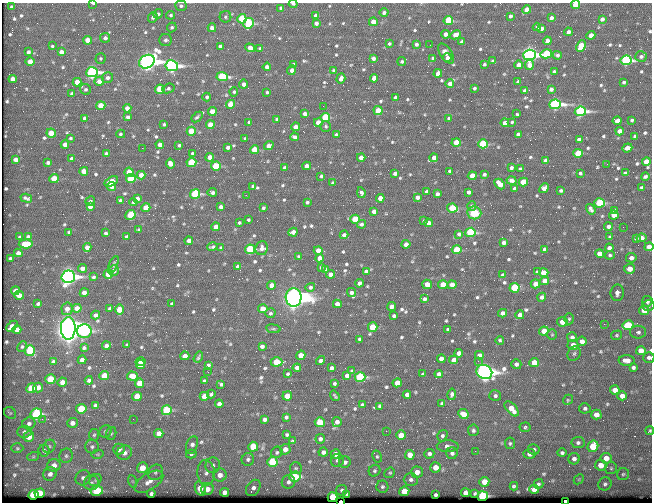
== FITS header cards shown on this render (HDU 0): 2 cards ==
NAXIS1  =                  650 / Width of table row in bytes
NAXIS2  =                  500 / Number of rows in table

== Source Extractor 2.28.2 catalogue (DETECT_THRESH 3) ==
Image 650 x 500 px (HDU 0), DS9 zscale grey, 1 PNG px = 1 image px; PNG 654 x 504 px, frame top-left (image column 1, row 500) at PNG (2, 3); each listed source drawn as its Kron ellipse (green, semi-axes under 4 px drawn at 4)
Background 353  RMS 1.1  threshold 3.42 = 3 sigma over >= 5 px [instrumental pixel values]
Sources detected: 683; of the 683, the 500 brightest by FLUX_AUTO listed and drawn (183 fainter detections omitted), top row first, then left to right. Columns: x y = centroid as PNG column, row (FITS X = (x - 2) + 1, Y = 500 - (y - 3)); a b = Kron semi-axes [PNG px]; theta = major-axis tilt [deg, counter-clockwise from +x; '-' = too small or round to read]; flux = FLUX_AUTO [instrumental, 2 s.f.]
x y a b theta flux
93 3 4 2 - 170
293 4 4 3 - 150
575 5 4 4 - 1900
181 6 5 5 - 190
11 7 3 3 - 130
281 8 4 4 - 270
527 10 4 4 - 820
384 12 4 4 - 240
158 14 5 4 - 180
171 15 4 4 - 130
316 16 4 4 - 430
510 16 4 3 - 210
153 17 5 5 - 190
225 17 6 6 - 160
551 18 4 4 - 310
242 19 4 4 - 4800
602 19 4 4 - 310
448 21 5 4 - 3900
373 22 4 4 - 980
249 23 5 5 - 5200
316 23 4 4 - 290
172 27 5 4 - 130
537 27 4 4 - 170
212 28 4 4 - 440
541 28 4 4 - 270
568 32 4 4 - 280
445 34 4 4 - 400
456 35 6 4 26 830
591 35 4 4 - 720
105 38 5 5 - 270
88 40 4 4 - 1100
166 40 6 6 - 200
547 41 4 4 - 280
462 42 4 3 - 230
389 44 3 3 - 130
416 44 4 3 - 230
430 45 2 2 - 110
52 46 3 3 - 110
220 46 4 3 - 160
581 46 6 4 64 2700
250 48 5 4 - 670
260 49 4 4 - 200
28 52 4 3 - 170
61 52 4 4 - 410
446 54 11 6 -56 410
546 54 6 4 14 4200
529 55 6 5 - 45000
557 55 4 4 - 160
641 56 6 5 - 170
100 58 5 5 - 110
373 58 4 4 - 280
433 58 3 3 - 110
447 58 4 4 - 280
626 60 5 4 - 12000
402 61 4 4 - 120
493 61 4 3 - 150
30 62 4 4 - 810
147 62 8 6 28 55000
293 64 3 3 - 190
484 64 3 3 - 120
518 65 4 4 - 520
529 65 5 4 - 560
172 66 6 5 - 21000
267 67 4 4 - 430
291 70 5 4 - 380
334 70 3 3 - 120
92 72 6 5 - 19000
554 72 4 3 - 220
438 73 4 4 - 630
222 76 5 4 - 5900
107 78 6 5 - 240
341 78 5 4 - 390
374 78 4 4 - 770
13 79 4 4 - 620
99 81 5 4 - 520
77 82 4 4 - 980
518 82 4 3 - 170
624 82 3 3 - 120
244 84 4 4 - 350
450 84 4 4 - 470
168 88 6 4 21 160
474 88 3 3 - 120
85 89 6 5 - 150
160 89 5 4 - 3500
551 89 4 4 - 240
525 91 4 4 - 360
234 92 5 4 - 120
267 92 3 3 - 130
72 94 4 3 - 260
207 97 4 4 - 190
395 97 4 3 - 170
230 104 4 4 - 1700
555 104 6 4 4 21000
101 106 4 4 - 1800
323 106 2 2 - 150
127 108 4 4 - 500
378 110 4 4 - 1800
212 111 4 4 - 940
580 111 5 4 - 13000
305 114 4 4 - 370
517 114 4 3 - 100
128 117 4 4 - 250
197 117 6 3 41 130
325 117 5 4 - 3900
84 118 3 3 - 120
449 118 4 3 - 110
277 119 4 3 - 120
632 120 3 3 - 110
617 121 4 4 - 410
249 122 3 3 - 150
318 122 4 4 - 740
512 122 3 3 - 97
505 123 4 4 - 570
164 124 3 3 - 120
210 125 4 4 - 1400
326 126 5 5 - 130
296 127 4 4 - 710
191 131 4 4 - 2200
620 131 4 4 - 630
51 133 5 4 - 1300
121 134 4 3 - 120
518 134 4 3 - 260
336 135 3 3 - 140
635 136 4 3 - 140
295 137 4 4 - 290
70 138 3 3 - 96
245 139 4 3 - 110
579 139 4 3 - 300
456 142 4 4 - 1700
65 144 4 4 - 470
483 144 5 4 - 4900
160 145 4 4 - 530
179 145 3 3 - 120
269 146 5 4 - 560
228 147 4 4 - 300
142 148 2 2 - 680
627 148 5 4 - 570
254 150 4 4 - 2300
106 153 3 3 - 99
192 153 3 3 - 140
578 153 5 4 - 3200
210 157 4 4 - 710
361 157 4 4 - 620
434 158 4 4 - 430
72 159 4 4 - 230
16 160 4 4 - 500
546 161 4 4 - 400
48 162 4 3 - 160
191 162 5 4 - 3400
646 162 4 4 - 910
170 163 5 4 - 600
607 164 2 2 - 240
216 166 5 4 - 3200
307 166 4 4 - 370
285 167 4 3 - 160
511 168 4 3 - 180
520 169 4 3 - 130
84 171 4 4 - 830
450 171 4 3 - 140
129 172 4 4 - 2000
395 173 4 3 - 250
580 173 3 3 - 110
625 173 3 3 - 130
484 174 3 3 - 140
141 175 4 4 - 610
321 176 3 3 - 130
472 176 4 4 - 1100
645 176 4 3 - 150
54 179 5 4 - 1600
131 179 5 4 - 3600
111 181 7 4 27 1200
512 181 5 3 - 240
523 182 4 4 - 1800
333 183 3 3 - 140
500 184 6 4 -47 1000
112 186 4 4 - 400
253 186 4 4 - 190
641 187 3 3 - 110
515 188 4 3 - 180
544 188 5 4 - 370
561 191 3 3 - 130
212 192 5 3 - 210
427 192 4 3 - 190
469 192 4 4 - 290
361 193 5 3 - 640
195 194 5 4 - 6800
437 194 4 3 - 210
246 195 3 2 - 110
417 197 4 4 - 340
26 198 6 3 -16 140
380 198 4 4 - 660
137 199 4 4 - 360
120 200 3 3 - 120
90 201 5 4 - 140
133 202 4 3 - 130
307 202 4 3 - 160
599 203 5 4 - 5300
90 206 4 4 - 360
472 206 5 4 - 180
221 207 4 4 - 300
146 208 4 4 - 1300
263 208 4 3 - 150
452 208 5 4 - 2900
591 209 5 4 - 180
614 210 4 3 - 100
374 211 4 4 - 420
474 213 7 6 - 1200
130 215 5 4 - 2600
614 215 5 4 - 690
355 219 5 4 - 2700
248 220 3 3 - 110
424 221 3 3 - 99
239 223 3 3 - 110
428 223 4 4 - 410
361 224 4 4 - 160
216 227 4 4 - 600
608 227 4 3 - 250
623 227 2 2 - 260
139 230 4 4 - 97
69 232 3 3 - 96
293 232 5 4 - 360
470 232 5 4 - 7500
106 233 4 3 - 150
459 234 4 4 - 230
344 235 4 4 - 250
20 237 3 3 - 130
28 237 4 4 - 190
126 237 4 3 - 240
610 237 4 3 - 150
636 238 4 3 - 170
641 238 5 4 - 440
189 241 4 4 - 390
504 242 4 4 - 290
26 244 7 4 4 1800
406 244 4 4 - 650
87 247 4 4 - 410
212 247 5 3 - 140
649 247 4 4 - 650
221 248 3 3 - 110
262 248 7 6 - 250
609 248 4 4 - 250
250 249 5 4 - 6000
545 249 4 4 - 330
318 250 4 4 - 910
457 250 5 4 - 2400
18 253 4 4 - 350
600 253 4 4 - 620
610 255 5 4 - 130
299 256 3 3 - 100
10 258 3 3 - 100
319 258 4 4 - 690
631 258 5 5 - 400
113 264 9 3 66 120
238 267 4 4 - 340
321 267 4 4 - 150
82 268 4 4 - 420
326 269 3 3 - 130
629 269 5 5 - 800
114 271 5 5 - 360
366 271 4 3 - 150
537 272 4 3 - 140
544 273 4 4 - 1300
108 274 5 4 - 1500
330 274 4 4 - 430
503 275 4 3 - 180
68 277 7 6 - 34000
93 277 4 3 - 120
545 281 4 4 - 770
359 283 4 4 - 290
427 284 5 4 - 930
535 284 5 4 - 250
271 285 4 4 - 540
443 285 4 4 - 1900
452 285 4 4 - 720
310 287 5 4 - 170
515 288 5 5 - 3700
15 291 4 4 - 450
351 292 4 4 - 260
84 293 4 4 - 500
617 293 8 6 82 400
19 295 5 4 - 650
294 297 9 8 - 120000
542 297 4 4 - 240
424 299 4 3 - 180
647 301 5 5 - 270
38 304 4 3 - 160
172 304 3 3 - 110
337 304 4 4 - 540
392 306 4 4 - 400
648 306 6 5 - 190
77 308 5 4 - 650
67 309 6 5 - 430
110 309 4 3 - 180
119 309 5 4 - 1300
263 309 4 4 - 1200
644 310 5 4 - 1000
270 313 5 5 - 140
503 313 4 4 - 330
95 315 4 3 - 260
520 315 4 4 - 450
394 316 4 3 - 190
569 319 5 4 - 120
562 322 5 4 - 780
604 324 2 2 - 360
628 325 5 5 - 4500
12 326 6 4 41 610
373 327 5 4 - 2900
68 328 11 7 89 160000
273 329 7 4 -8 110
448 329 3 3 - 110
17 330 4 4 - 520
84 331 7 7 - 7500
544 331 5 4 - 1300
638 332 8 6 1 240
552 335 5 5 - 110
617 335 6 4 15 110
572 337 5 5 - 250
360 339 4 3 - 140
500 340 4 3 - 160
582 341 5 5 - 480
126 344 3 3 - 290
573 345 5 5 - 680
106 346 4 4 - 350
262 346 4 4 - 290
22 347 6 4 63 110
84 348 4 4 - 150
30 351 5 5 - 3300
641 351 5 4 - 890
459 353 4 4 - 530
574 354 8 6 59 180
301 355 5 4 - 1100
479 355 4 4 - 270
185 356 4 4 - 410
198 357 6 3 57 120
649 358 5 5 - 260
441 359 4 4 - 800
82 360 4 4 - 360
320 360 5 4 - 230
454 360 4 4 - 350
627 360 8 5 -3 550
478 361 2 2 - 190
53 362 4 3 - 200
140 362 5 4 - 590
276 362 6 4 1 2600
534 363 5 4 - 1400
516 364 5 5 - 230
141 365 4 4 - 710
208 365 4 3 - 140
633 367 4 3 - 170
297 368 4 4 - 300
332 368 4 3 - 210
352 371 4 3 - 97
208 372 3 2 - 98
484 372 8 7 - 56000
288 374 3 3 - 96
423 374 3 3 - 130
439 374 4 4 - 330
347 375 4 4 - 310
104 376 5 4 - 1500
132 376 5 4 - 760
360 377 5 5 - 8700
50 379 5 5 - 2000
89 380 4 4 - 180
205 381 4 3 - 220
62 382 5 4 - 600
139 383 5 4 - 1600
334 383 3 3 - 120
397 383 4 4 - 1100
221 384 4 3 - 120
38 387 5 5 - 640
31 388 5 5 - 2200
615 390 5 4 - 730
211 394 4 3 - 120
452 394 5 4 - 180
407 395 4 4 - 370
137 396 5 4 - 1600
204 396 4 4 - 1200
287 396 5 4 - 1000
335 396 5 2 - 96
495 396 6 5 - 180
622 396 5 4 - 680
568 400 5 4 - 100
219 404 4 4 - 300
442 404 4 3 - 190
95 405 4 3 - 140
362 405 3 3 - 120
380 406 4 4 - 200
585 408 5 5 - 170
81 409 5 5 - 2900
512 409 9 5 -48 1000
167 410 5 5 - 5100
10 413 6 5 - 110
36 414 6 5 - 7500
463 414 5 4 - 1000
596 415 5 5 - 690
286 417 4 3 - 130
42 419 3 2 - 190
133 419 2 2 - 160
264 419 4 4 - 230
320 422 5 5 - 2000
337 422 5 4 - 370
29 423 6 6 - 240
72 423 5 5 - 340
525 427 5 5 - 120
473 430 6 5 - 170
106 431 6 5 - 150
386 431 2 2 - 430
650 431 4 3 - 97
24 432 7 6 - 230
111 433 6 5 - 110
159 433 4 4 - 700
287 434 3 3 - 100
94 435 6 5 - 120
401 435 5 4 - 1200
442 436 6 4 55 160
29 437 5 5 - 950
320 439 5 4 - 240
292 441 4 3 - 110
510 443 6 5 - 120
578 443 6 5 - 200
192 445 9 5 70 300
49 446 7 6 - 170
448 446 11 6 -2 350
593 446 6 5 - 2700
92 447 7 7 - 190
253 447 5 5 - 2600
17 448 6 5 - 110
119 449 6 5 - 490
285 449 5 5 - 510
534 449 6 5 - 170
44 451 6 5 - 190
475 451 2 2 - 290
277 452 6 5 - 130
323 452 5 4 - 290
124 453 8 7 - 380
452 453 6 5 - 230
562 453 4 4 - 160
98 454 6 4 11 120
191 454 5 4 - 120
335 454 5 4 - 470
429 454 5 5 - 240
529 454 6 5 - 320
410 455 5 4 - 960
66 456 7 6 - 190
377 456 6 4 -63 120
33 457 6 4 19 100
606 458 5 5 - 820
248 459 6 6 - 190
574 459 6 5 - 310
337 460 6 6 - 180
272 462 5 5 - 4800
345 462 6 5 - 280
54 465 7 6 - 620
213 465 8 7 - 280
601 465 6 5 - 880
436 467 5 5 - 910
142 468 5 5 - 1200
296 468 6 6 - 160
611 468 6 6 - 150
374 471 6 5 - 150
156 472 8 7 - 260
417 472 6 5 - 600
206 473 13 8 -85 530
390 473 6 4 41 110
50 474 7 6 - 380
623 474 6 6 - 140
220 475 7 6 - 670
295 477 6 5 - 4000
83 478 8 7 - 270
411 479 7 6 - 220
579 479 6 4 45 110
95 480 7 5 47 190
132 481 6 4 -71 130
149 482 16 8 32 830
288 482 7 6 - 290
484 482 5 5 - 1300
91 483 7 7 - 290
538 484 5 5 - 150
605 484 7 6 - 190
514 486 4 3 - 120
382 487 6 6 - 170
253 488 9 6 54 360
200 489 7 5 -70 1200
207 489 6 6 - 740
534 489 5 4 - 510
342 490 5 5 - 160
97 491 6 5 - 6000
404 491 5 5 - 2200
225 492 5 4 - 450
40 493 5 5 - 2500
151 493 4 4 - 200
465 493 4 4 - 510
475 493 4 3 - 95
347 494 4 3 - 110
33 495 5 4 - 3300
436 495 4 3 - 150
483 496 5 5 - 12000
332 497 5 4 - 2700
341 501 3 2 - 190
565 501 3 3 - 390
At the frame edge (FLAGS 8, measured only in part): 8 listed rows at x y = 93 3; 293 4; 575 5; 649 247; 649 358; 650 431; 341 501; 565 501
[183 fainter detections neither listed nor drawn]